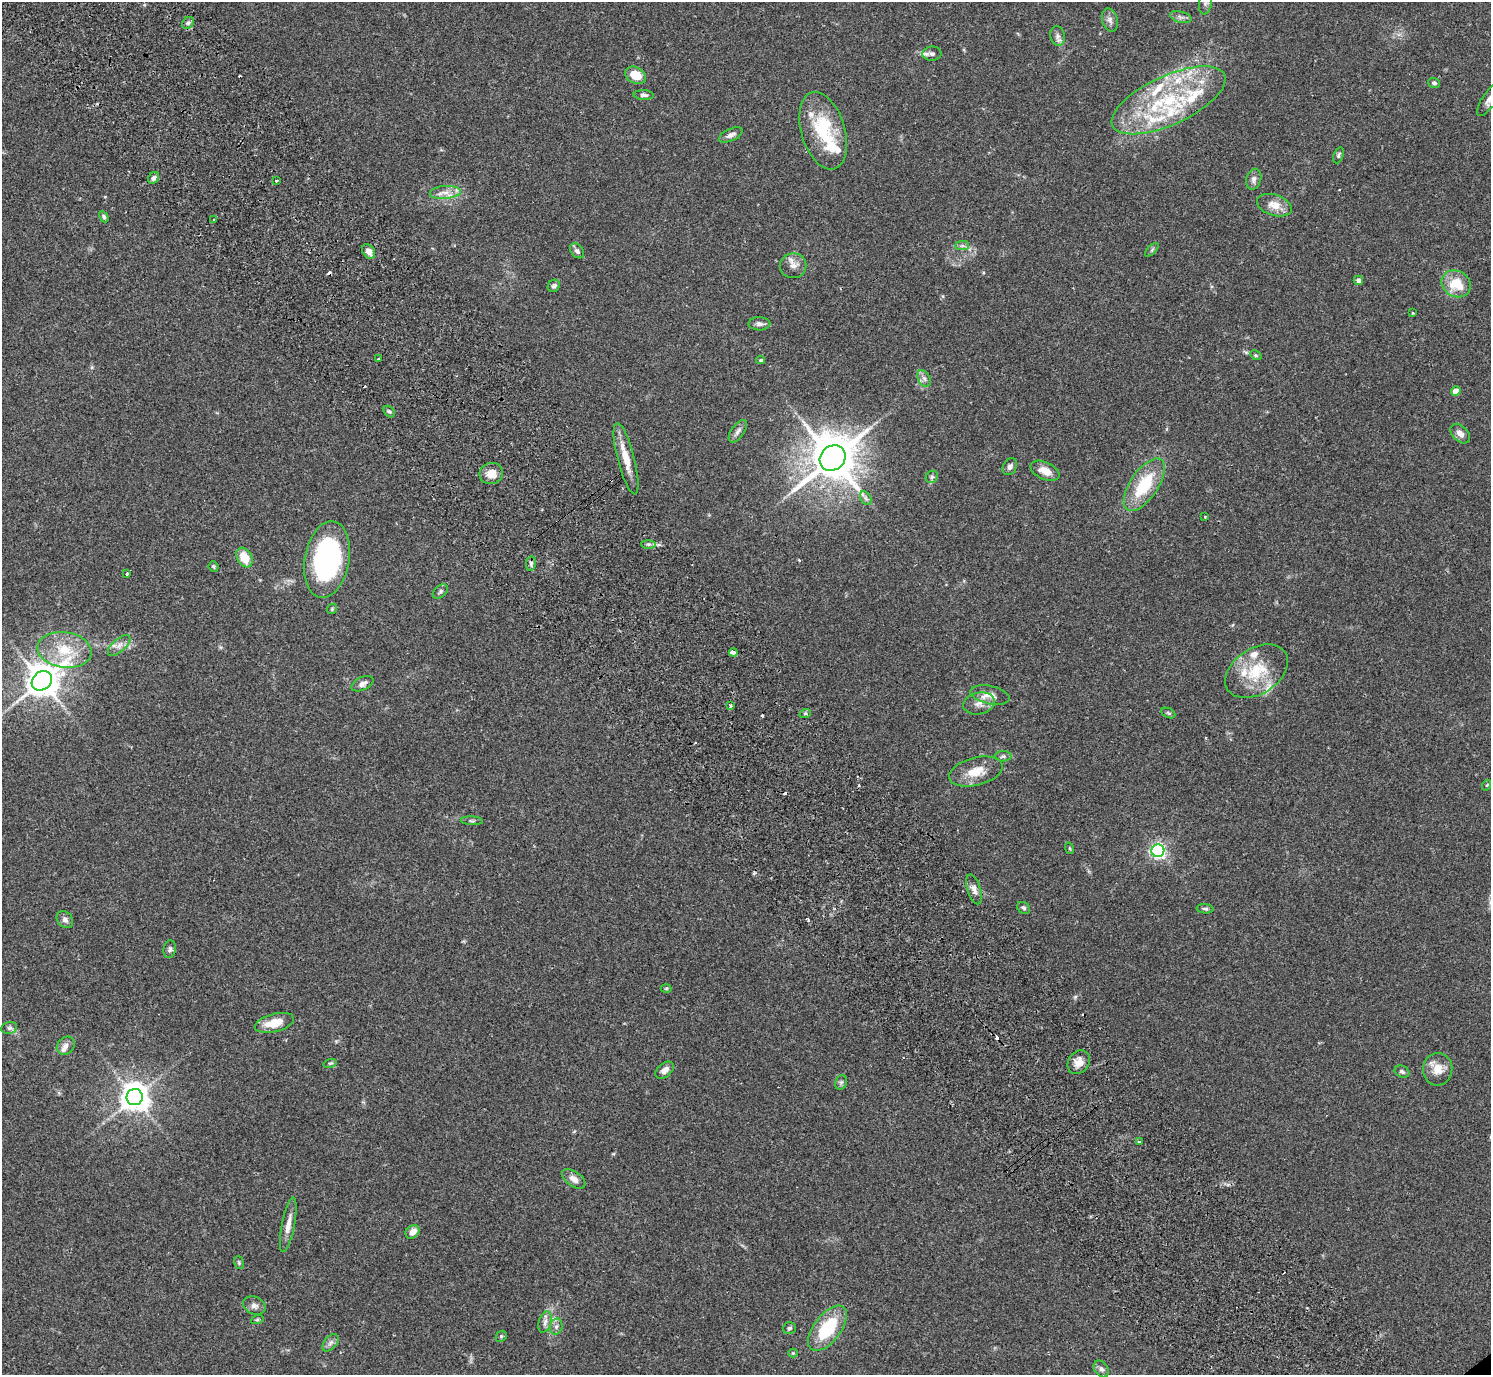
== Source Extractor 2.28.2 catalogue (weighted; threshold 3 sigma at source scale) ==
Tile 11 of 4 x 4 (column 3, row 3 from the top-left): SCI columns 3025-4513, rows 1576-2948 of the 6052 x 6035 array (HDU 1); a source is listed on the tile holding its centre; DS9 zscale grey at full resolution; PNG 1493 x 1377 px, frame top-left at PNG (2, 2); each listed source drawn as its Kron ellipse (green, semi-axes under 4 px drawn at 4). Shown black and unused: <1% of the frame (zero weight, under 2 of 3 exposures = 3% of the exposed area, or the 3 px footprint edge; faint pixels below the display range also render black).
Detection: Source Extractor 2.28.2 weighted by HDU 2 'WHT'; one run over the whole footprint, this tile lists its part. Background 0.109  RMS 0.0066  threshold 0.0297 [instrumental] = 3 sigma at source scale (4.5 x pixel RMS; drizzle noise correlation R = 1.50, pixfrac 1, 0.05/0.05 arcsec/px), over >= 5 px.
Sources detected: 128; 8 cosmic-ray / hot-pixel residue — neither listed nor drawn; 16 inside a brighter listed object's ellipse — not listed separately; the other 104 listed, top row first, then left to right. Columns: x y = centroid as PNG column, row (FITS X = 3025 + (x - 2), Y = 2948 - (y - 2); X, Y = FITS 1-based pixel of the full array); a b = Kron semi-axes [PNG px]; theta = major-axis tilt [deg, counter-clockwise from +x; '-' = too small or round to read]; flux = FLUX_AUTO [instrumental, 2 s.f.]
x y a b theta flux
1205 3 12 6 82 2.2
1181 17 11 5 -15 2.2
1110 20 12 7 -72 2.8
188 23 6 5 - 1.5
1058 36 10 7 -76 2.5
932 54 9 7 2 2.3
636 75 11 8 -26 10
1434 83 6 5 - 1.4
644 95 10 5 -3 1.9
1490 99 20 7 54 5.7
1169 100 62 24 25 69
823 131 40 22 -73 37
731 135 13 6 25 3.1
1338 155 8 5 71 1.3
154 178 6 5 - 2
1254 179 10 7 73 2.8
276 181 3 3 - 1.3
445 192 15 6 5 5.1
1274 205 18 10 -18 8.1
104 217 6 4 -62 1.1
213 219 3 2 - 0.83
962 246 7 4 0 1.4
1152 250 8 3 45 1
369 251 8 5 -51 4.7
577 251 8 6 -48 2.1
793 266 13 12 - 5.3
1358 280 5 4 - 2.9
1456 284 15 13 -31 16
554 286 6 5 - 1.8
1413 313 3 2 - 0.53
759 324 11 6 -1 2.5
1256 355 6 4 -29 0.92
378 359 3 2 - 0.62
761 360 4 3 - 1.2
924 379 9 6 -62 2.2
1456 391 5 4 - 8.6
389 412 6 4 -47 1.3
738 431 13 6 55 2.5
1460 434 11 7 -46 4
833 458 14 12 42 2800
626 459 37 8 -75 12
1010 467 9 6 59 2.3
1045 471 15 8 -25 7.3
491 473 12 10 19 7.2
932 477 6 5 - 1.4
1144 485 30 14 56 30
866 498 7 5 -59 1.6
1205 517 3 3 - 0.69
648 544 7 4 -1 1.2
244 558 10 7 -59 13
327 560 38 22 80 110
531 563 7 5 80 1.5
213 566 5 5 - 0.9
127 574 4 3 - 2.1
440 592 9 6 40 1.5
332 609 5 4 - 0.85
119 645 14 6 41 3.8
64 650 27 17 -8 22
733 652 4 3 - 6.3
1257 671 34 23 33 27
42 681 11 9 38 1200
362 684 12 6 25 2.9
990 695 20 9 -12 6.3
979 703 16 11 11 5.8
730 705 3 3 - 2.1
1168 713 7 4 -25 1
805 714 6 3 19 0.82
1003 756 8 5 1 1.4
976 771 27 14 15 13
1487 785 5 3 - 0.59
472 821 11 3 -3 1.2
1069 848 6 3 -71 0.73
1158 851 6 6 - 200
974 889 15 6 -73 3.5
1024 908 7 5 -33 1.2
1205 909 8 4 -5 1.3
65 920 9 7 -48 2.6
170 949 9 6 82 1.7
666 988 5 3 - 0.63
274 1023 20 9 14 11
9 1028 8 6 12 1.6
66 1046 10 8 47 3.2
1079 1062 13 10 53 5.5
330 1063 7 4 17 0.99
1438 1069 16 14 85 8.3
664 1070 11 6 40 3.9
1402 1072 8 5 -24 1.6
841 1082 7 5 68 1.4
135 1097 8 8 - 840
1139 1142 4 3 - 1.1
574 1179 13 7 -34 4.5
288 1225 28 6 79 6.2
412 1232 7 6 - 5.4
239 1262 6 5 - 0.92
254 1306 11 8 -25 2.9
257 1320 6 4 19 0.88
545 1322 11 6 74 2.9
556 1327 8 6 75 2.2
789 1328 6 5 - 1.4
827 1328 26 13 52 34
501 1336 6 5 - 0.91
330 1343 10 6 49 2.4
793 1353 4 4 - 0.67
1101 1369 9 6 -53 1.9
Isophote crosses this tile's border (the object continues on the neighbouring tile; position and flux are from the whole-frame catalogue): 2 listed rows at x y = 1205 3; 1490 99